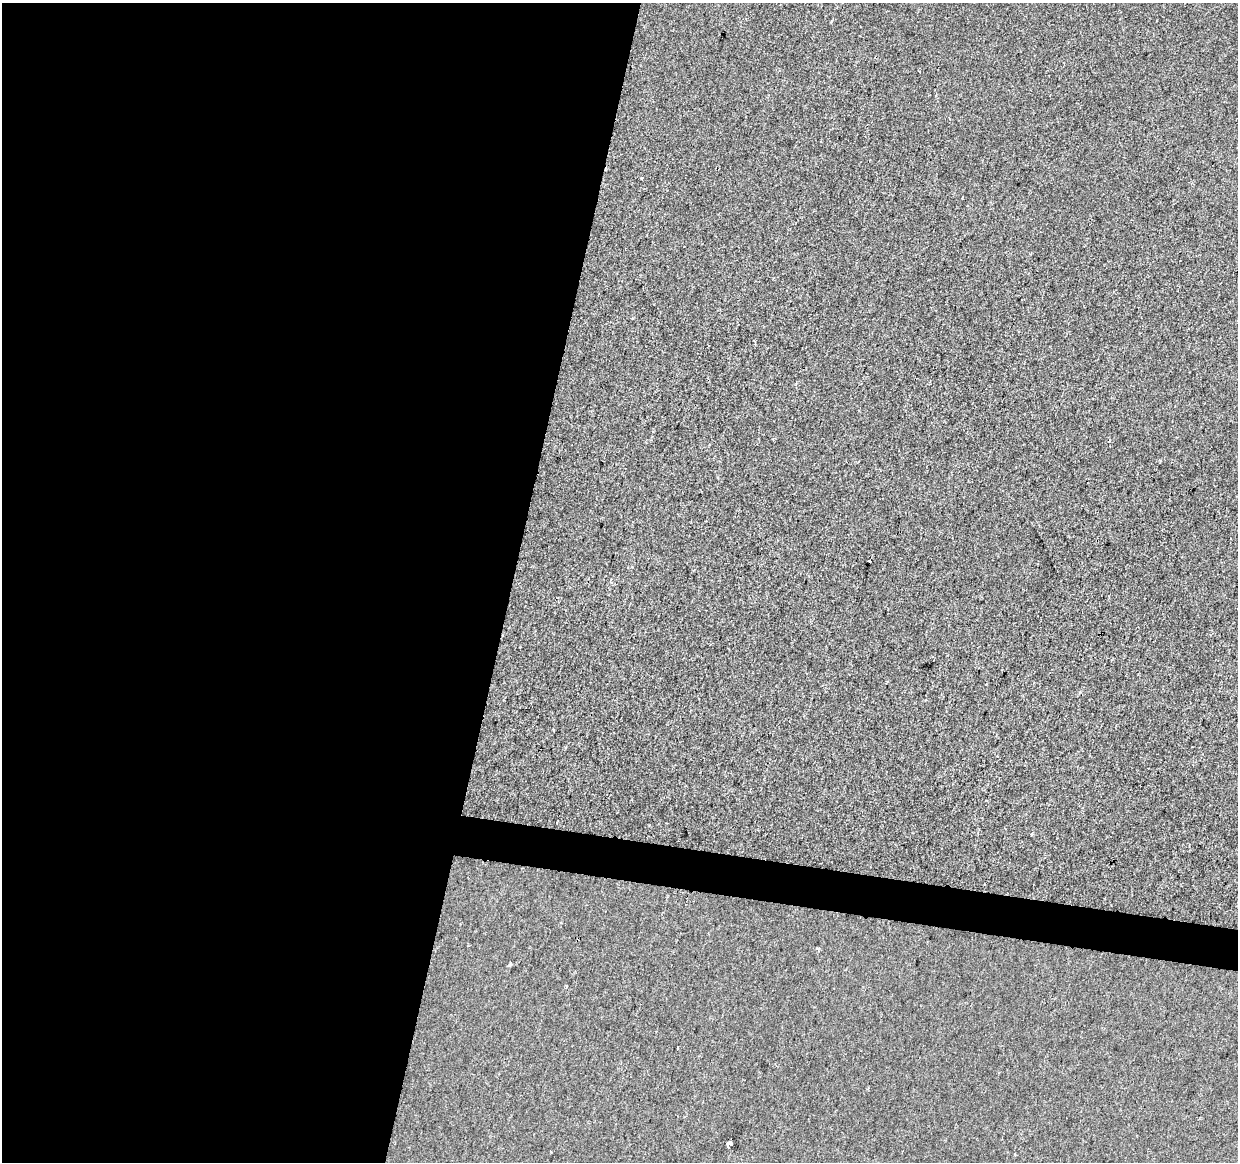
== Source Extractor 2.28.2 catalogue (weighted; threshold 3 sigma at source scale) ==
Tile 5 of 4 x 4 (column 1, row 2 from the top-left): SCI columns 7-1242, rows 2549-3708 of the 4957 x 5153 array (HDU 1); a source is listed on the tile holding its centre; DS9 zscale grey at full resolution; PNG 1240 x 1164 px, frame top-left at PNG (2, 3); no overlay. Shown black and unused: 44% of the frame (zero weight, under 2 of 3 exposures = <1% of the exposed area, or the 3 px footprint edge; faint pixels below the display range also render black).
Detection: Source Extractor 2.28.2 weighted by HDU 2 'WHT'; one run over the whole footprint, this tile lists its part. Background -4.70e-04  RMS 0.0049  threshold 0.0219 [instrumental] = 3 sigma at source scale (4.5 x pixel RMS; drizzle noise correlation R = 1.50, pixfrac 1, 0.0396/0.0396 arcsec/px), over >= 5 px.
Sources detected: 6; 2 cosmic-ray / hot-pixel residue — not listed; the other 4 listed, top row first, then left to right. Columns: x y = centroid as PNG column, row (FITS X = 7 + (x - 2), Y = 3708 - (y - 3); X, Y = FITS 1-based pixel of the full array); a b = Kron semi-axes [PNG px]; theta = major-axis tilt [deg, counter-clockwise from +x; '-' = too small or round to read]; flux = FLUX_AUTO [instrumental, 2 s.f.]
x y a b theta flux
642 178 3 2 - 0.58
510 965 4 3 - 1.9
677 1048 3 2 - 0.55
729 1144 5 3 - 25